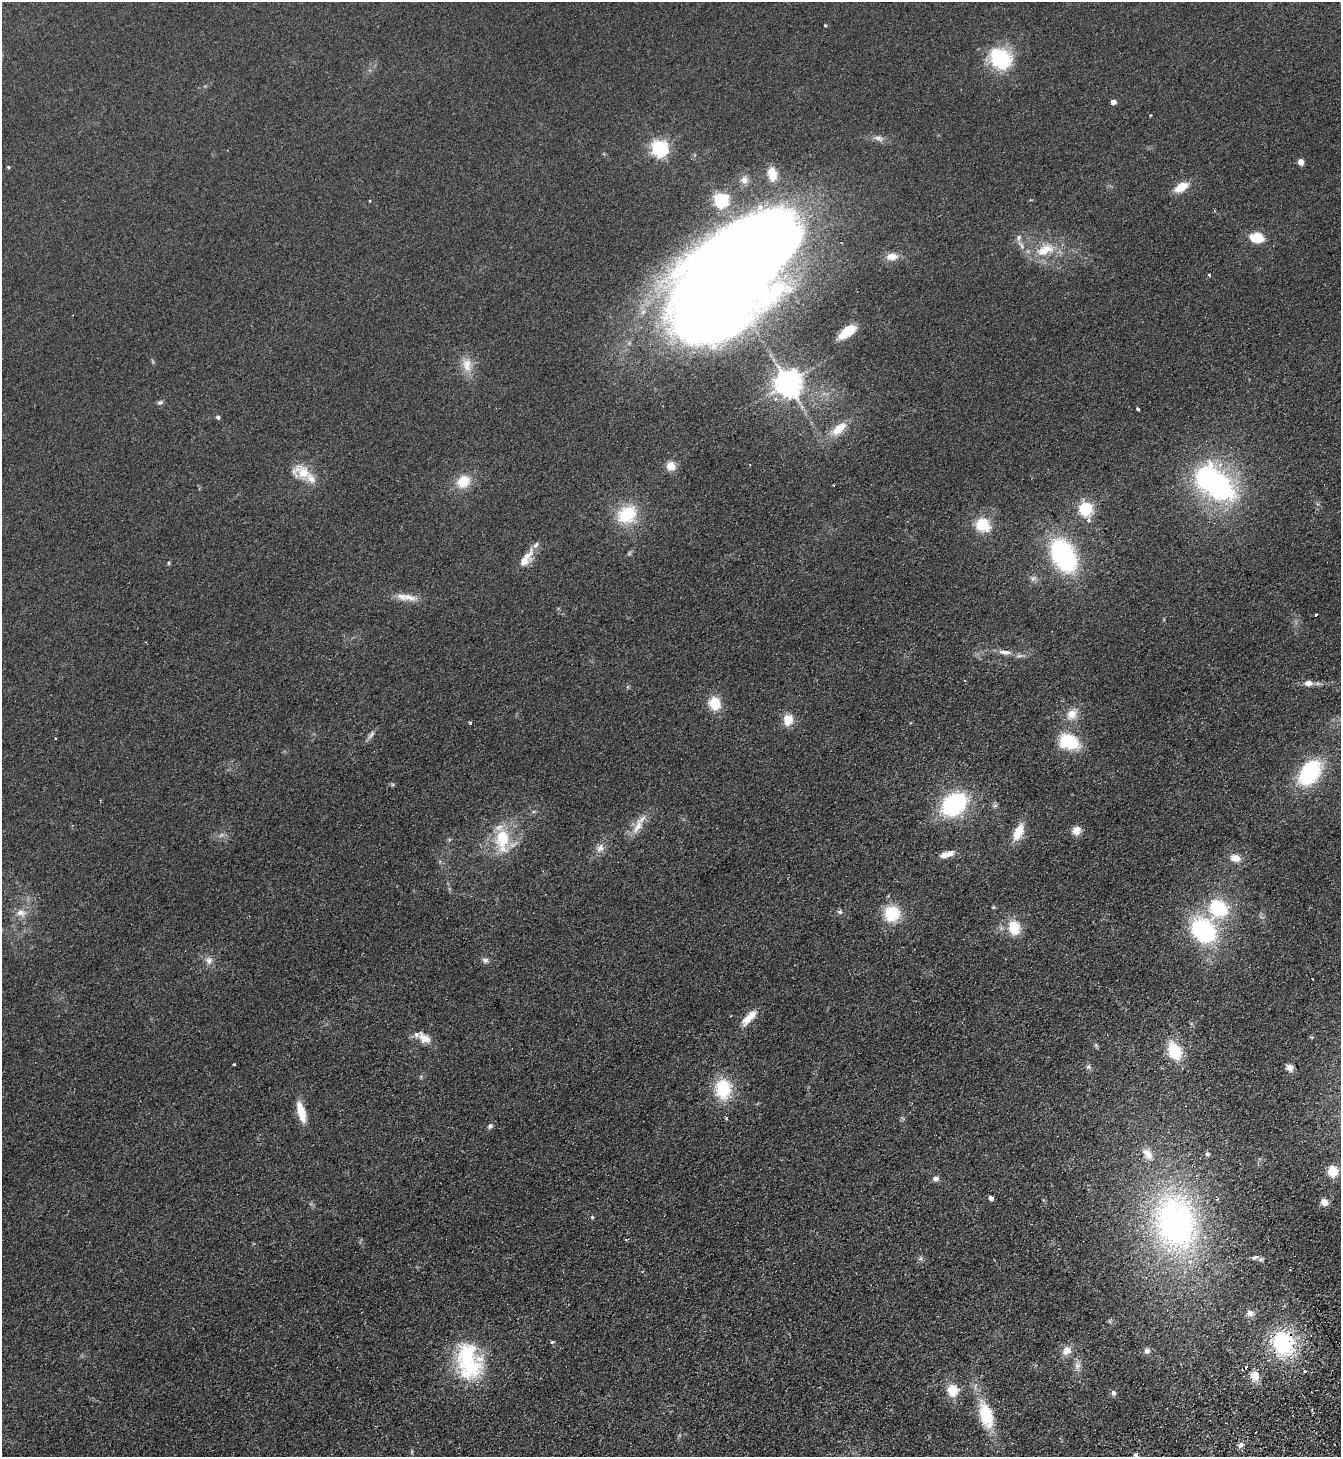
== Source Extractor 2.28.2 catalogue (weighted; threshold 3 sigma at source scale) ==
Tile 6 of 4 x 4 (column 2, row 2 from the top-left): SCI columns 1668-3006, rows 2961-4415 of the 5875 x 5919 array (HDU 1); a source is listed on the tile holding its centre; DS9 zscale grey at full resolution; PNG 1343 x 1459 px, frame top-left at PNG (2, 2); no overlay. Shown black and unused: <1% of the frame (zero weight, under 2 of 3 exposures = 3% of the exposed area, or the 3 px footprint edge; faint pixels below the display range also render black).
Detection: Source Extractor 2.28.2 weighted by HDU 2 'WHT'; one run over the whole footprint, this tile lists its part. Background 0.0653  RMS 0.0095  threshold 0.0429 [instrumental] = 3 sigma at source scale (4.5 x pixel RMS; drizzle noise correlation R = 1.50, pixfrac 1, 0.05/0.05 arcsec/px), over >= 5 px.
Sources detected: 110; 2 inside a brighter object's white glare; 1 cosmic-ray / hot-pixel residue — not listed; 6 inside a brighter listed object's ellipse — not listed separately; the other 101 listed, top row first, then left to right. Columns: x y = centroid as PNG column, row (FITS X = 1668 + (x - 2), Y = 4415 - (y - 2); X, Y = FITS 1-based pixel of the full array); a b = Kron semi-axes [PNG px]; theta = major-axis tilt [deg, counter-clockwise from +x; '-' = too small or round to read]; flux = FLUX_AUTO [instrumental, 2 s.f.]
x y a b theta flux
825 25 3 3 - 1.2
1000 58 26 21 -35 61
1113 102 4 4 - 7.9
1150 115 3 3 - 1.1
879 138 14 6 -14 5
659 148 6 6 - 330
1301 162 4 4 - 12
8 167 4 4 - 1.1
772 174 16 10 -80 14
744 180 11 10 - 5.8
1181 187 15 8 30 16
721 200 6 6 - 160
1257 238 17 11 -9 21
1021 245 14 6 -54 5
1045 250 28 14 24 26
892 256 13 9 3 9.9
1209 275 3 3 - 2.1
725 284 140 70 43 2200
847 331 19 8 36 22
467 365 21 13 -86 14
787 383 8 8 - 1300
775 399 6 4 -1 2.7
160 402 8 6 16 2.2
1138 409 3 3 - 15
218 417 5 4 - 2.1
839 429 22 10 40 18
671 466 10 9 - 10
303 472 22 15 -19 22
463 482 9 8 - 30
833 485 3 2 - 0.7
1220 487 42 35 -56 140
1085 509 6 6 - 170
627 514 24 19 33 41
1089 520 6 5 - 2.9
982 525 13 11 -31 32
1063 555 35 21 -62 130
527 556 27 10 47 13
169 563 6 3 -90 1
1033 578 10 7 45 3.5
402 596 19 11 -16 10
1316 615 4 3 - 12
1005 652 19 7 -6 6.9
1308 683 8 6 -3 7.1
715 703 14 12 -68 21
1072 714 17 13 50 12
788 719 12 10 81 15
470 723 4 3 - 2.5
371 735 16 5 52 3.5
55 738 3 2 - 1.5
1069 742 19 13 -15 49
1310 772 24 16 54 86
954 804 22 16 36 120
995 805 7 4 20 1.7
638 826 27 9 64 13
1076 830 10 9 - 8.4
1018 832 19 10 64 18
502 840 32 17 -89 40
600 848 13 9 64 6.3
946 854 17 6 17 8.8
1235 858 13 9 -13 8.4
1218 908 22 20 -30 56
840 912 7 6 - 2.2
21 913 15 10 -8 8.5
892 914 17 16 - 34
1014 927 13 10 -76 28
1203 930 25 19 -47 110
209 960 11 9 89 5.4
485 960 9 7 -1 3.1
747 1019 20 10 51 12
424 1038 21 12 -39 11
1174 1051 18 13 -63 36
233 1064 3 3 - 2
1088 1067 8 7 - 2.5
1290 1067 9 7 -43 4.9
723 1089 21 16 -89 44
301 1111 22 8 -74 20
490 1126 6 5 - 2.7
1207 1154 6 5 - 2.1
1332 1171 5 5 - 75
936 1179 7 6 - 3.9
991 1198 4 4 - 5
1324 1202 8 7 - 7
592 1217 5 4 - 1.1
1176 1222 80 58 -77 290
1255 1257 11 5 16 3
920 1259 7 4 18 1.8
1250 1313 10 8 -45 4.9
552 1342 4 4 - 1.4
1283 1343 21 19 -72 97
1067 1350 13 10 41 8.6
1147 1350 7 7 - 3.8
469 1361 48 30 -76 83
1077 1366 10 8 86 4.8
1305 1371 3 3 - 3.5
1255 1375 13 10 -80 9
952 1390 12 11 - 18
1113 1393 7 6 - 2.7
986 1415 32 15 -73 40
1240 1445 8 6 48 3.2
412 1452 6 4 89 1.2
1136 1455 7 5 0 2.2
Overlapping masked pixels (flux is a lower limit): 2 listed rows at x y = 723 1089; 1283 1343